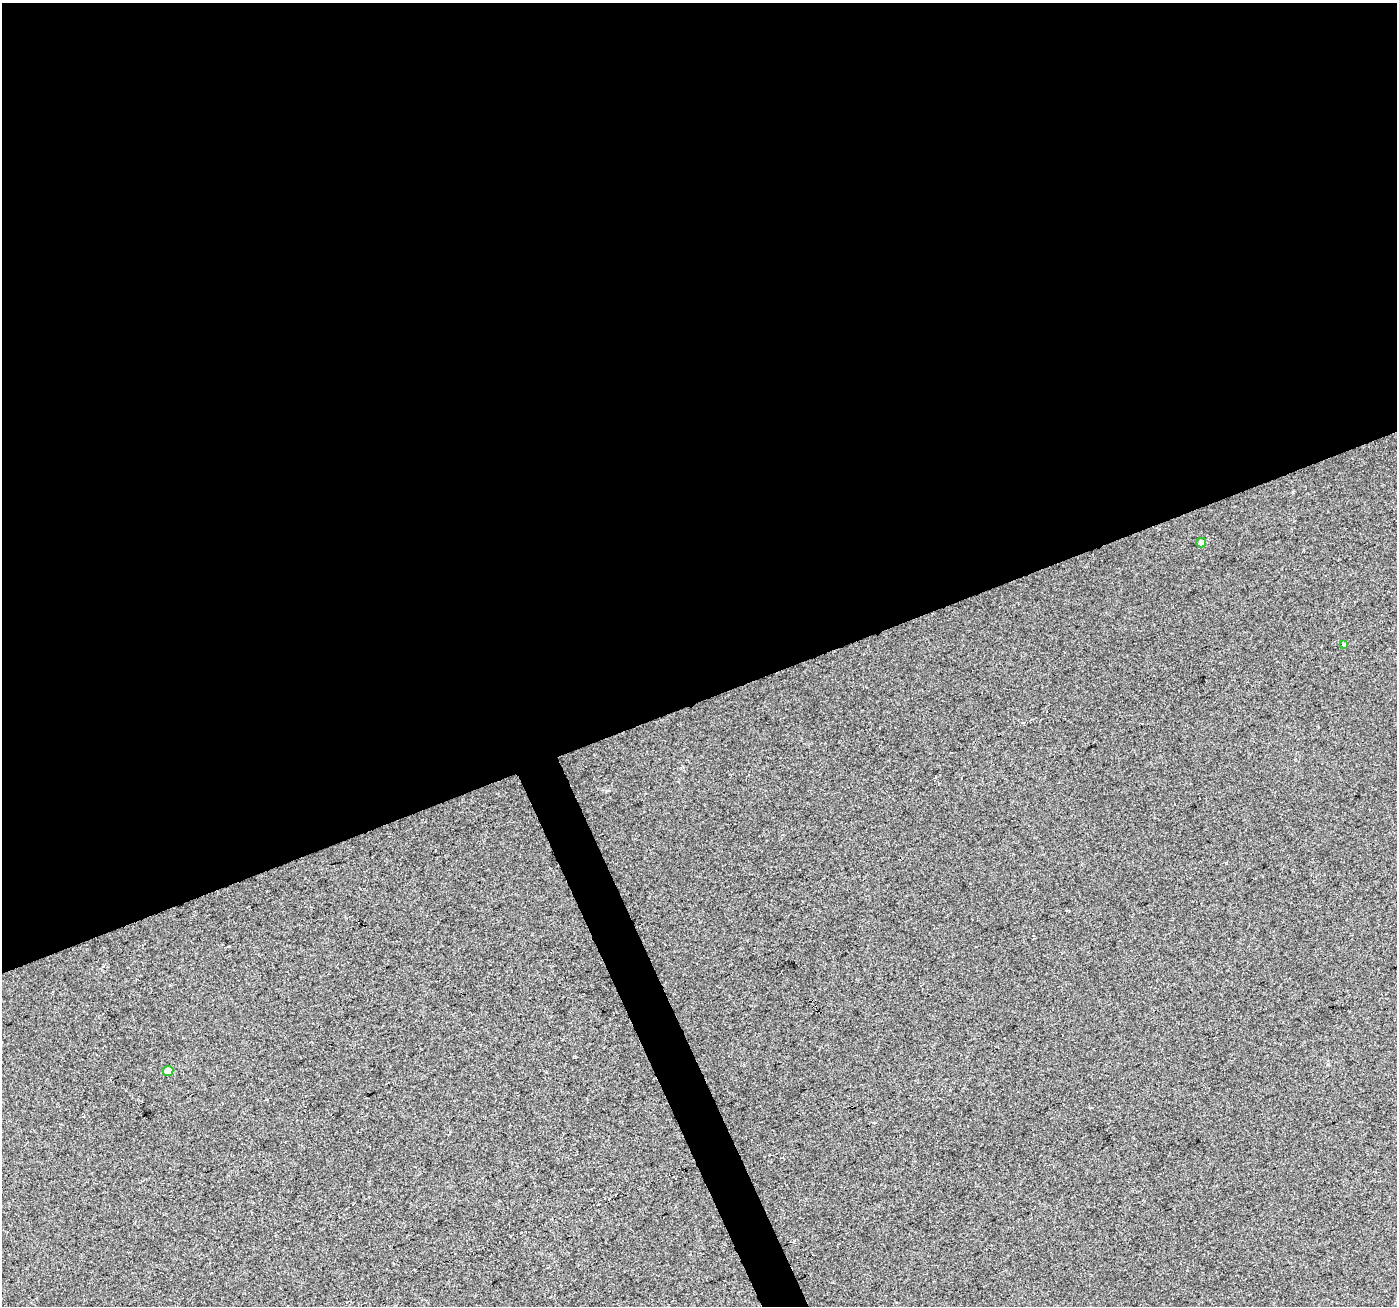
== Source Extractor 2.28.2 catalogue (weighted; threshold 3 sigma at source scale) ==
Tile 2 of 4 x 4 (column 2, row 1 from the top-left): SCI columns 1398-2792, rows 4050-5353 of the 5583 x 5434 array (HDU 1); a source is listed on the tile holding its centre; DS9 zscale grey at full resolution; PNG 1399 x 1308 px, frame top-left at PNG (2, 3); each listed source drawn as its Kron ellipse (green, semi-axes under 4 px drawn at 4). Shown black and unused: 55% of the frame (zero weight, under 2 of 3 exposures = <1% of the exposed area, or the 3 px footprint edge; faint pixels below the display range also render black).
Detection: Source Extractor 2.28.2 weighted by HDU 2 'WHT'; one run over the whole footprint, this tile lists its part. Background 0.014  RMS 0.0079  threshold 0.0356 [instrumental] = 3 sigma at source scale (4.5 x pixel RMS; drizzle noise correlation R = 1.50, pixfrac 1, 0.0396/0.0396 arcsec/px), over >= 5 px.
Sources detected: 3; all 3 listed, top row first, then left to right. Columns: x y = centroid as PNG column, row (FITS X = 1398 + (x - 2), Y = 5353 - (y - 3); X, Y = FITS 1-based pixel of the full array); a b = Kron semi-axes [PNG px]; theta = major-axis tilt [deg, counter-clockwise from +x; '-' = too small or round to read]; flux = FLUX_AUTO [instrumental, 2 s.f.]
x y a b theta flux
1201 542 5 5 - 4
1344 645 4 3 - 2.8
168 1071 5 5 - 8.5